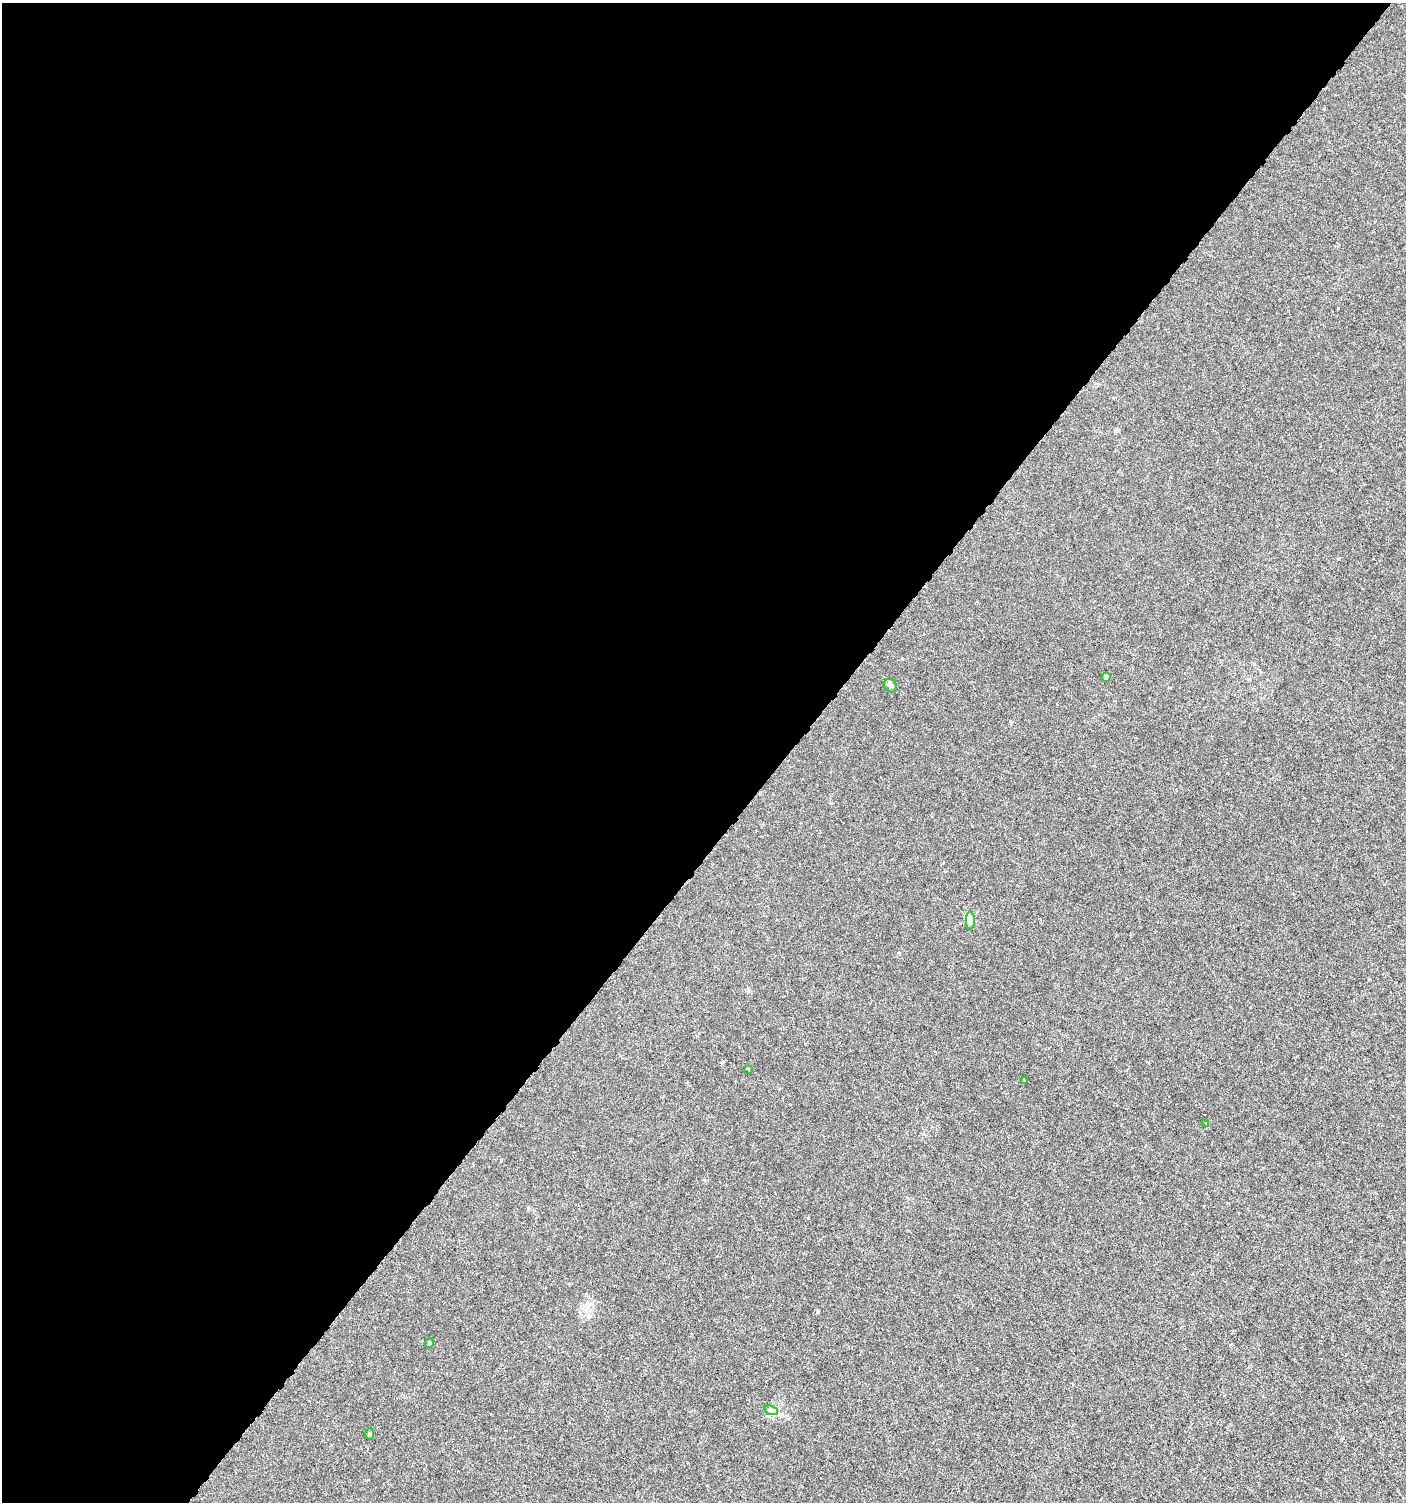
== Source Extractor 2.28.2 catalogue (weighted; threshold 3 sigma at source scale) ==
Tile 5 of 4 x 4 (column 1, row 2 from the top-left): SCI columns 173-1576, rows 3008-4507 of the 6029 x 6009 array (HDU 1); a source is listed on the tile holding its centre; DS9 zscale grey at full resolution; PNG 1408 x 1504 px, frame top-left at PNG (2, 3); each listed source drawn as its Kron ellipse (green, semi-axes under 4 px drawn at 4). Shown black and unused: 56% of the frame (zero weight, under 3 of 6 exposures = <1% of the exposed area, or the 3 px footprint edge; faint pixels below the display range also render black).
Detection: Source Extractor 2.28.2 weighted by HDU 2 'WHT'; one run over the whole footprint, this tile lists its part. Background 3.95e-05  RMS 0.001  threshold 0.00426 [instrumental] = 3 sigma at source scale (4.09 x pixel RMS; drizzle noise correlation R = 1.36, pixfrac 0.8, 0.0396/0.0396 arcsec/px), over >= 5 px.
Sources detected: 10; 1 cosmic-ray / hot-pixel residue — neither listed nor drawn; the other 9 listed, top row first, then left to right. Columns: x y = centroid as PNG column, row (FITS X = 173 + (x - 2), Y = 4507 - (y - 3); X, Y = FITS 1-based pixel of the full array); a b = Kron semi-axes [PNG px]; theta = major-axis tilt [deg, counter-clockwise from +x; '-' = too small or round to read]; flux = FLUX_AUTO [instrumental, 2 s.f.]
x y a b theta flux
1106 677 4 4 - 0.27
890 686 7 6 - 0.2
970 920 9 4 -90 0.29
749 1069 4 2 - 0.089
1025 1080 3 3 - 0.087
1206 1123 4 3 - 0.13
429 1343 5 3 - 0.095
771 1410 7 4 -18 0.24
369 1434 6 4 -89 0.11